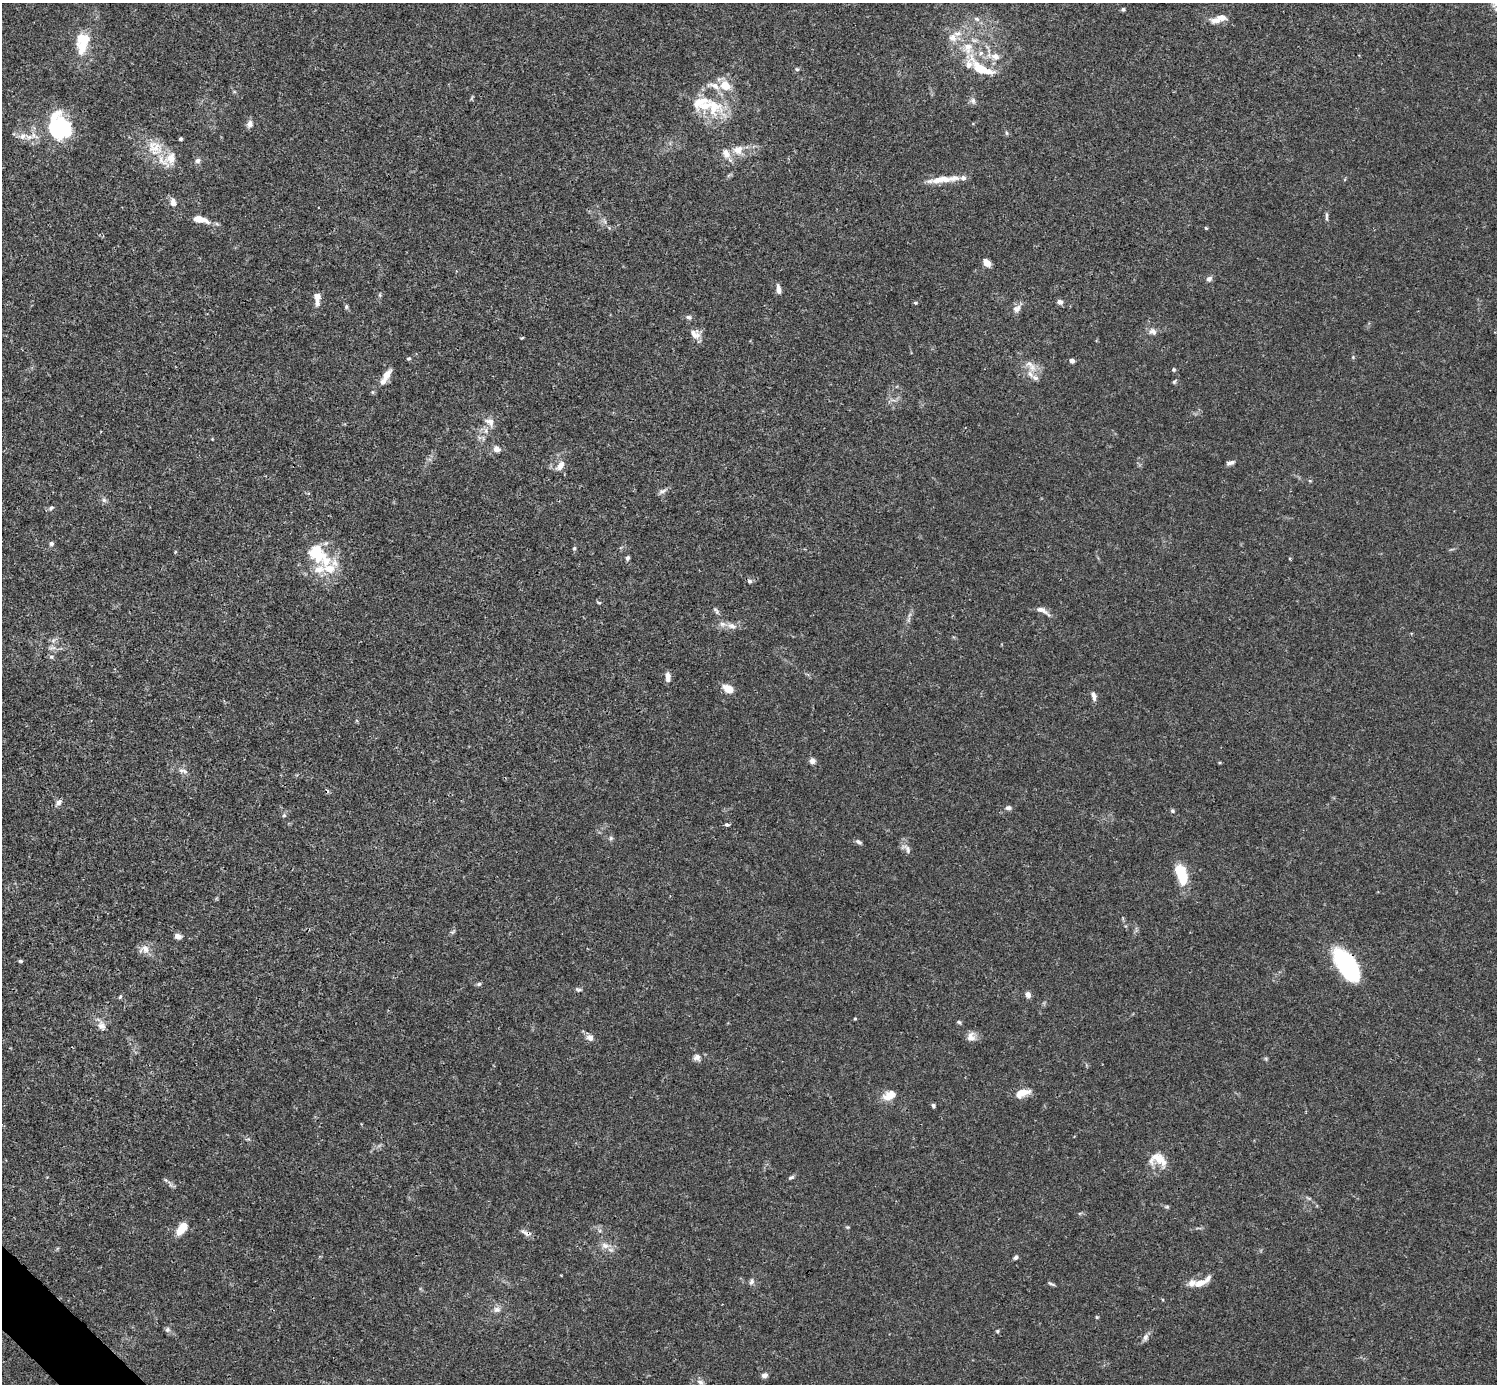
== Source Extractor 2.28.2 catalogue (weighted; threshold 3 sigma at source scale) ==
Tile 7 of 4 x 4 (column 3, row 2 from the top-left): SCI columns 2990-4484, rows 2920-4301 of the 5982 x 5981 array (HDU 1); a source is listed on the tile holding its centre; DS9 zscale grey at full resolution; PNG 1499 x 1386 px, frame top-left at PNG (2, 3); no overlay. Shown black and unused: <1% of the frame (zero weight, under 3 of 4 exposures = <1% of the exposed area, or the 3 px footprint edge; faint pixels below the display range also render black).
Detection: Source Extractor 2.28.2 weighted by HDU 2 'WHT'; one run over the whole footprint, this tile lists its part. Background 0.0165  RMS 0.0022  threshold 0.00978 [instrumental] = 3 sigma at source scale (4.5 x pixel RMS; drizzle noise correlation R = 1.50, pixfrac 1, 0.05/0.05 arcsec/px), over >= 5 px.
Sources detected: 137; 3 inside a brighter object's white glare — not listed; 23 inside a brighter listed object's ellipse — not listed separately; the other 111 listed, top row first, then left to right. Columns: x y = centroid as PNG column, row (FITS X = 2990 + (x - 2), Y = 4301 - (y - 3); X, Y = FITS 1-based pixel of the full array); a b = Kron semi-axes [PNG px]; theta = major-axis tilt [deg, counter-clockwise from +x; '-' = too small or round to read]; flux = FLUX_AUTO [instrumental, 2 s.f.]
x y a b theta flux
1123 9 5 4 - 0.39
1221 18 20 7 13 2.2
977 19 9 5 -27 0.68
84 38 22 14 8 3.9
952 38 10 9 - 1.7
968 48 18 14 75 4
981 53 7 5 46 0.59
995 56 12 10 -20 1.8
980 68 25 12 -33 5.8
797 69 5 4 - 0.31
725 86 12 10 -34 3.4
973 101 8 7 - 0.7
713 107 27 23 -53 9.1
249 124 9 7 76 0.97
59 126 19 12 58 7.5
1006 133 6 4 -88 0.28
23 136 11 9 37 1.5
181 139 4 4 - 0.38
154 147 24 16 -42 5.3
738 150 14 12 29 2.6
198 161 7 6 - 0.7
940 179 27 8 8 3.4
173 202 10 7 -80 1.2
1326 215 8 4 -82 0.45
200 219 18 7 -12 2.9
1206 228 5 4 - 0.2
987 263 9 6 -55 1.5
1209 279 8 6 34 0.7
778 289 11 5 -82 1
317 297 14 6 -87 2.1
1060 302 7 6 - 0.77
915 303 5 4 - 0.26
346 307 6 5 - 0.35
1017 309 12 9 37 1.2
689 317 7 5 -20 0.53
1153 332 11 8 -29 1.1
695 334 15 10 -36 1.7
409 359 5 4 - 0.31
1072 361 4 4 - 0.84
1031 366 22 9 -53 2.5
1174 369 4 4 - 0.32
386 375 19 7 60 2.1
1174 382 7 4 47 0.31
490 422 13 9 -30 1.6
497 449 10 8 -23 1.1
1230 463 11 5 16 0.71
560 466 14 7 50 1.5
1310 481 5 3 - 0.21
662 491 11 6 23 0.7
104 500 7 6 - 0.52
51 508 7 5 28 0.55
51 543 6 5 - 0.51
574 548 5 4 - 0.28
316 553 26 21 -60 8.3
628 558 5 4 - 0.54
749 581 7 5 -5 0.51
599 602 7 3 -9 0.23
716 610 11 5 -57 0.52
1042 610 19 6 -26 1.4
732 626 14 7 -21 1.3
53 641 7 4 20 0.49
51 657 6 5 - 0.42
668 677 11 6 -88 1.2
728 689 11 7 -30 2.8
1094 696 12 5 -75 0.93
812 761 8 7 - 0.8
181 770 9 4 -8 0.63
59 802 9 7 35 0.91
1008 808 7 5 6 0.72
1172 811 6 4 -46 0.32
284 815 5 5 - 0.34
727 825 6 4 -8 0.38
611 838 6 5 - 0.39
859 842 9 5 -26 0.51
908 850 11 5 -77 0.74
1181 873 19 8 -72 9
452 932 8 4 31 0.36
178 936 8 6 -25 1
144 949 16 11 8 1.7
20 961 5 4 - 0.31
1345 963 29 18 -59 22
479 984 6 5 - 0.42
578 989 8 5 -13 0.42
1028 994 7 6 - 0.98
120 997 7 4 63 0.29
855 1019 4 4 - 0.2
959 1022 6 4 -24 0.33
101 1026 11 10 - 1.3
971 1037 13 10 89 1.4
590 1038 10 8 -38 1.1
697 1057 8 8 - 1.1
1022 1093 16 8 20 2.7
889 1095 17 10 24 2.6
933 1105 4 4 - 0.42
1160 1160 24 15 -10 3.6
791 1177 8 5 25 0.41
1167 1207 5 5 - 0.3
182 1228 13 7 52 4.1
526 1233 18 6 -23 0.96
605 1246 12 7 -26 1.4
1015 1257 6 4 33 0.48
751 1282 8 6 63 0.57
1200 1283 14 8 18 2.1
1051 1284 10 3 -27 0.37
497 1309 10 8 1 1
1097 1317 5 4 - 0.23
167 1330 7 7 - 0.54
997 1331 5 4 - 0.24
1145 1337 9 7 72 0.78
764 1375 6 5 - 0.88
700 1382 9 7 -26 0.85
Overlapping masked pixels (flux is a lower limit): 2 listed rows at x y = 1345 963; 526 1233